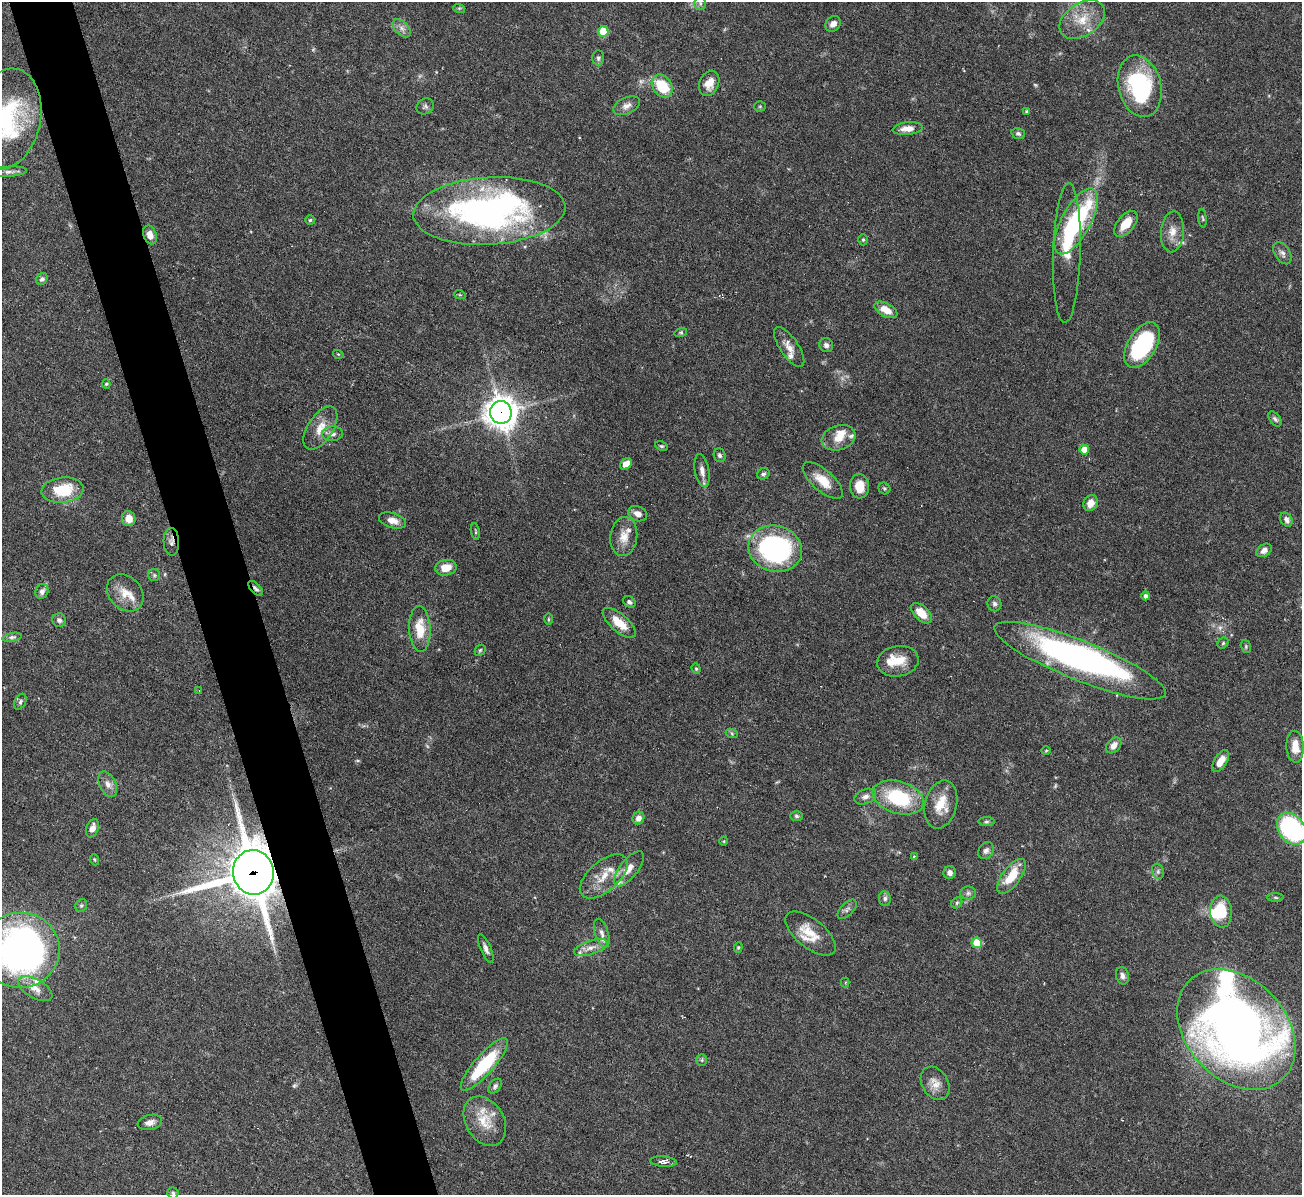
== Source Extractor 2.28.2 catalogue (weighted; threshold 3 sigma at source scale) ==
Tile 11 of 4 x 4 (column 3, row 3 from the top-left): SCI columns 2599-3898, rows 1338-2530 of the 5199 x 5182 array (HDU 1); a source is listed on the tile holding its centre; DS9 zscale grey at full resolution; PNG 1304 x 1197 px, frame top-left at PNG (2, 2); each listed source drawn as its Kron ellipse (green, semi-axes under 4 px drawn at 4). Shown black and unused: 5% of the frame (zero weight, under 3 of 6 exposures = <1% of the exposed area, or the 3 px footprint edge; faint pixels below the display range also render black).
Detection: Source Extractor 2.28.2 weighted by HDU 2 'WHT'; one run over the whole footprint, this tile lists its part. Background 0.0842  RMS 0.0032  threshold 0.0132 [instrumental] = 3 sigma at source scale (4.09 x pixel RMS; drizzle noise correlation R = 1.36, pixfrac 0.8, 0.05/0.05 arcsec/px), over >= 5 px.
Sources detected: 158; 6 too faint to see at this stretch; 3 inside a brighter object's white glare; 1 cosmic-ray / hot-pixel residue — neither listed nor drawn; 14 inside a brighter listed object's ellipse — not listed separately; the other 134 listed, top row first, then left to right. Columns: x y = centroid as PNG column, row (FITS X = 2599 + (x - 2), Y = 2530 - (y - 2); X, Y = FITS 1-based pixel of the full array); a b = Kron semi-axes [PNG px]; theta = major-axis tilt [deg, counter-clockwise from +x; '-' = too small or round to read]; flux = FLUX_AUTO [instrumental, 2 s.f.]
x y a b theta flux
700 3 6 5 - 0.78
459 8 6 4 -17 0.35
1082 20 25 16 34 7.2
833 24 8 7 - 1.6
402 28 11 6 -45 1.5
603 31 5 5 - 9.8
598 58 7 6 - 0.76
709 83 13 9 68 3.5
662 86 12 9 -53 12
1140 86 31 21 -76 34
425 106 9 7 35 0.85
627 106 14 8 25 2
760 106 5 5 - 0.44
1027 111 4 4 - 0.58
6 119 51 34 77 36
908 129 15 6 5 2.8
1018 134 7 5 -16 0.74
9 172 17 5 4 1.2
489 211 76 33 3 110
1202 218 9 3 -84 0.41
310 220 4 4 - 0.48
1076 221 36 14 62 30
1126 224 15 8 51 5.6
1172 232 20 11 85 3.7
150 235 10 6 -67 2.5
863 240 5 5 - 0.47
1067 253 70 13 88 11
1282 253 12 7 -59 1.3
42 279 6 5 - 0.85
460 295 6 3 -18 0.3
886 310 12 6 -28 4
681 332 6 4 17 0.42
826 345 7 6 - 1.2
1142 345 25 14 60 29
789 347 23 9 -56 3
338 354 5 3 - 0.25
106 384 5 4 - 0.42
501 412 11 11 - 430
1275 419 8 5 -51 0.72
320 428 24 12 57 4.9
332 434 10 7 5 1.6
839 438 17 12 18 3.9
662 446 6 4 -25 0.46
1084 450 5 4 - 4.6
720 455 7 6 - 0.76
626 464 6 5 - 3.6
702 471 16 7 -79 1.9
763 474 6 5 - 0.72
823 481 25 10 -41 5.4
859 486 12 9 -86 4.3
884 488 6 5 - 0.5
63 490 21 12 6 12
1091 503 8 6 60 2.5
638 514 10 7 -22 1.9
129 519 7 7 - 3.5
1286 520 7 5 -58 1.2
392 521 14 7 -17 2.6
475 531 8 3 -81 0.36
624 537 20 13 83 4.1
171 542 14 8 -88 1.5
775 549 27 23 -15 59
1264 550 8 6 34 1.5
446 568 11 7 11 3.8
154 575 6 6 - 0.56
256 588 9 5 -46 0.92
42 591 7 6 - 1.4
125 593 20 16 -46 5.1
1146 596 4 4 - 1
629 602 7 5 -33 0.81
994 604 7 7 - 0.83
921 613 13 7 -45 4.7
548 619 6 4 90 0.37
59 620 7 6 - 0.98
619 623 20 9 -41 5.3
420 629 23 11 -87 7.2
12 637 9 4 12 0.81
1223 643 6 5 - 0.46
1246 646 7 5 -73 0.45
480 650 6 5 - 0.45
898 661 21 15 10 5.7
1080 661 92 20 -22 110
696 669 5 4 - 0.4
199 691 3 2 - 0.21
20 702 8 5 64 0.7
732 734 6 4 -20 0.47
1114 745 9 6 48 2.3
1295 747 16 8 -87 4.4
1046 751 4 3 - 0.26
1221 761 12 6 58 3.2
108 784 14 8 -63 1.9
865 797 11 7 22 1.5
898 797 26 16 -17 21
941 805 24 16 76 6.7
797 816 6 5 - 0.6
638 818 6 5 - 1.6
986 822 8 4 1 0.54
92 828 9 6 70 1.9
1292 829 17 13 -53 42
724 841 4 3 - 0.24
986 851 9 7 53 1.1
914 856 4 3 - 0.39
95 860 5 3 - 0.35
629 869 21 9 52 3.3
1158 871 8 6 -72 0.82
253 872 22 20 -79 1400
950 873 6 6 - 1.3
604 876 29 15 41 6.5
1011 876 20 9 53 7.5
968 893 8 6 3 0.84
1275 897 8 4 -1 0.46
885 898 7 6 - 0.79
957 903 6 5 - 0.54
81 906 7 5 59 0.64
847 909 12 6 46 1.1
1221 912 16 11 -85 10
602 933 15 7 -73 1.7
810 934 30 14 -39 7
977 943 5 5 - 7.4
591 947 18 7 18 2.7
738 947 5 4 - 0.4
486 948 15 5 -66 1.4
20 950 39 37 7 140
1122 976 9 6 -77 1.1
845 982 5 4 - 0.4
35 989 19 9 -30 3.2
1236 1030 68 50 -47 270
702 1060 6 5 - 0.49
484 1064 33 9 48 18
935 1083 18 13 -60 3.3
495 1086 8 5 51 0.79
485 1121 26 19 -59 7.5
150 1122 12 7 12 1.7
663 1161 13 5 -5 1.8
173 1193 5 5 - 0.52
Overlapping masked pixels (flux is a lower limit): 4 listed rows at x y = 501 412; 171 542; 256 588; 253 872
Isophote crosses this tile's border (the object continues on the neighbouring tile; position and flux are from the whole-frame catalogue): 4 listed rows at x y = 6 119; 1292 829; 20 950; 1236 1030